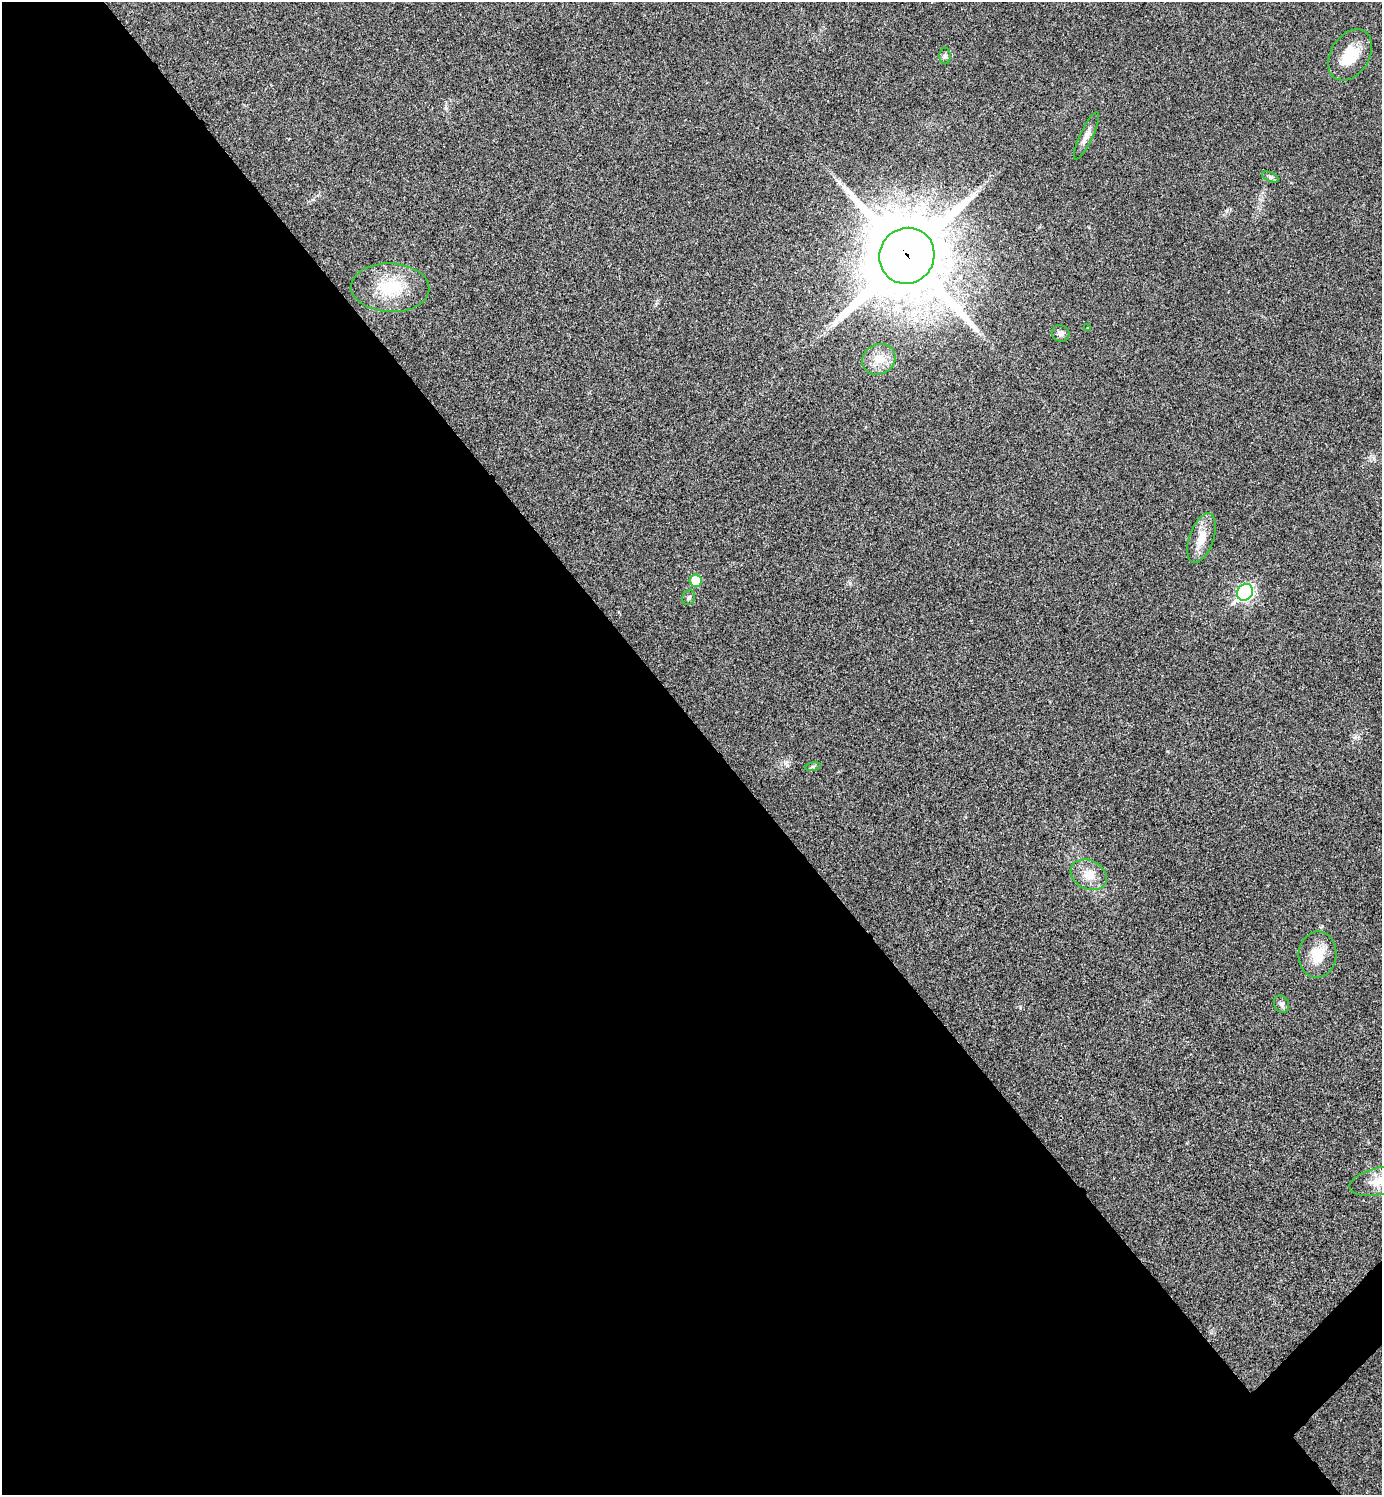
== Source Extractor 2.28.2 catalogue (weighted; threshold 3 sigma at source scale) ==
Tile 9 of 4 x 4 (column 1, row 3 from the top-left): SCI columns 302-1681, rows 1497-2989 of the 5980 x 5981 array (HDU 1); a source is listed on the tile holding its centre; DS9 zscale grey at full resolution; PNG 1384 x 1497 px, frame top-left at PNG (2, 2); each listed source drawn as its Kron ellipse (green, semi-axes under 4 px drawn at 4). Shown black and unused: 52% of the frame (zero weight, under 3 of 4 exposures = <1% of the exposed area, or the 3 px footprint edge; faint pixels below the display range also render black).
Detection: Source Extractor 2.28.2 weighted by HDU 2 'WHT'; one run over the whole footprint, this tile lists its part. Background 0.0281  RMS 0.0053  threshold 0.0241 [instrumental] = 3 sigma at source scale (4.5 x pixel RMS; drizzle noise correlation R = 1.50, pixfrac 1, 0.05/0.05 arcsec/px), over >= 5 px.
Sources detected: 18; all 18 listed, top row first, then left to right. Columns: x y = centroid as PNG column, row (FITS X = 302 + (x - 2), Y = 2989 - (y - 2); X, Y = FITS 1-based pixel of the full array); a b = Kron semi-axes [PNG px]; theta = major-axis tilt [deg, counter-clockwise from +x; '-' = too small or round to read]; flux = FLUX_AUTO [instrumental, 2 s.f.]
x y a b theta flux
1350 55 28 19 58 16
945 56 8 5 -90 1.4
1086 136 26 6 65 4.2
1270 177 9 4 -22 1.3
907 256 28 27 - 7100
390 288 39 24 -2 26
1088 328 3 3 - 0.35
1061 333 9 8 - 2.2
879 359 17 15 27 8.7
1202 538 26 12 71 8.9
695 581 6 6 - 12
1245 592 9 8 - 140
689 598 7 6 - 1.3
813 767 8 4 9 0.87
1089 875 19 14 -27 8.5
1317 955 23 19 84 12
1281 1004 9 7 -62 1.8
1379 1181 30 13 12 11
Overlapping masked pixels (flux is a lower limit): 1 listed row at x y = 907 256
Isophote crosses this tile's border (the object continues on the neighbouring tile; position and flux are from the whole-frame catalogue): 1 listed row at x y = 1379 1181
Unlisted compact peaks at least as high as the median listed source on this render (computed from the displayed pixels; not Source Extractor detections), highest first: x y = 1020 1007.